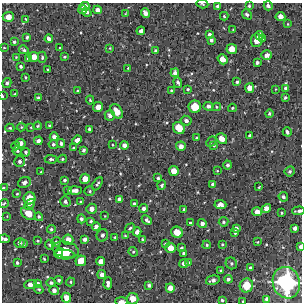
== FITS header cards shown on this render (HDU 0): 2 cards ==
NAXIS1  =                  300 / Width of image
NAXIS2  =                  300 / Height of image

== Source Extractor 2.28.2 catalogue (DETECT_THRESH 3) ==
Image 300 x 300 px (HDU 0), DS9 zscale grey, 1 PNG px = 1 image px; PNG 304 x 304 px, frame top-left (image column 1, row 300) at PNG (2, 3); each listed source drawn as its Kron ellipse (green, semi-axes under 4 px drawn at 4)
Background 5150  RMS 290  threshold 860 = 3 sigma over >= 5 px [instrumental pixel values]
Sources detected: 204; all 204 listed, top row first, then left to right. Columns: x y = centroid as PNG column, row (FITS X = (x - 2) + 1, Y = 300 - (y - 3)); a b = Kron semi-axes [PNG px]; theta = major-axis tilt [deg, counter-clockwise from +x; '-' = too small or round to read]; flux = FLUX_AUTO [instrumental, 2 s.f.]
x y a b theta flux
202 4 6 3 -17 2.0e+04
84 6 5 3 - 1.1e+05
218 6 4 3 - 4.8e+04
249 6 3 3 - 2.5e+04
268 6 4 4 - 6.1e+04
83 10 4 3 - 1.1e+05
98 10 4 4 - 8.8e+04
87 12 5 4 - 4.7e+04
126 13 3 2 - 1.4e+04
145 13 5 4 - 8.7e+04
247 14 5 4 - 4.9e+04
224 16 4 4 - 2.2e+04
280 16 5 4 - 1.3e+05
8 17 5 5 - 1.6e+05
26 19 4 2 - 1.3e+04
287 24 3 2 - 1.4e+04
233 30 3 3 - 1.9e+04
141 31 4 3 - 6.2e+04
209 34 4 3 - 4.3e+04
259 36 4 3 - 5.2e+04
27 37 3 3 - 3.1e+04
49 39 4 4 - 7.5e+04
263 39 3 3 - 2.7e+04
211 40 4 3 - 4.3e+04
257 40 7 6 - 2.1e+05
14 42 3 3 - 3.4e+04
4 48 4 3 - 1.5e+04
60 48 3 2 - 1.5e+04
110 48 4 2 - 1.4e+04
232 49 5 5 - 2.1e+05
24 50 5 3 - 4.1e+04
155 51 3 3 - 3.1e+04
267 55 5 5 - 8.8e+04
16 57 3 2 - 1.6e+04
34 57 5 5 - 1.7e+05
42 57 6 4 89 2.9e+04
65 57 4 3 - 2.4e+04
28 59 4 4 - 6.5e+04
223 59 5 4 - 1.7e+05
257 62 3 3 - 4.8e+04
20 66 3 3 - 3.4e+04
128 68 2 2 - 1.4e+04
48 70 3 3 - 2.2e+04
175 73 4 4 - 6.7e+04
25 77 3 2 - 2.0e+04
178 82 5 3 - 5.3e+04
237 82 4 4 - 3.7e+04
7 83 5 4 - 3.9e+04
250 88 5 4 - 1.3e+05
285 88 4 4 - 4.6e+04
188 89 3 2 - 2.3e+04
276 89 4 2 - 1.0e+04
171 90 4 3 - 2.2e+04
78 91 3 3 - 4.1e+04
15 94 4 2 - 2.2e+04
2 96 3 2 - 2.1e+04
38 98 3 3 - 3.5e+04
285 98 3 3 - 3.2e+04
90 100 4 3 - 2.4e+04
208 106 5 4 - 5.4e+04
98 107 5 5 - 1.6e+05
195 107 6 6 - 3.4e+05
216 107 4 4 - 2.0e+04
232 108 4 3 - 2.5e+04
117 111 8 5 -56 2.1e+05
269 114 4 4 - 3.1e+04
110 115 5 5 - 7.5e+04
186 121 5 4 - 5.9e+04
38 126 4 3 - 2.3e+04
49 126 3 3 - 2.7e+04
21 127 4 4 - 1.8e+04
31 127 4 4 - 1.8e+04
10 128 4 3 - 2.8e+04
179 128 6 5 - 3.0e+05
89 129 4 3 - 4.2e+04
287 132 4 3 - 5.6e+04
250 136 4 3 - 5.2e+04
54 137 4 4 - 7.7e+04
197 138 4 3 - 3.4e+04
222 139 6 5 - 1.8e+05
77 140 5 4 - 1.1e+05
38 141 4 4 - 8.3e+04
211 142 6 4 46 2.8e+04
20 143 5 4 - 1.1e+05
61 143 4 4 - 4.5e+04
53 144 5 4 - 3.4e+04
112 145 3 2 - 1.4e+04
124 145 4 4 - 7.8e+04
214 145 4 3 - 1.9e+04
16 146 4 3 - 3.2e+04
181 146 5 4 - 1.0e+05
74 148 4 3 - 2.6e+04
84 150 4 3 - 4.1e+04
17 151 5 4 - 3.4e+04
26 152 4 4 - 3.1e+04
51 159 6 4 -3 4.0e+04
62 159 4 3 - 2.2e+04
20 161 5 5 - 5.3e+04
228 165 4 4 - 4.3e+04
174 171 5 5 - 1.7e+05
217 171 4 2 - 1.4e+04
290 171 5 4 - 3.5e+04
41 172 3 2 - 1.6e+04
158 178 3 3 - 3.0e+04
85 179 5 5 - 1.8e+05
64 180 3 3 - 3.3e+04
24 182 7 5 23 9.5e+04
97 184 7 3 57 3.2e+04
213 184 4 3 - 5.1e+04
162 185 5 4 - 4.1e+04
259 187 3 2 - 1.7e+04
3 188 3 3 - 2.2e+04
68 190 3 3 - 2.5e+04
75 190 7 3 3 9.0e+04
90 191 5 4 - 2.8e+04
17 194 4 3 - 1.9e+04
283 197 5 4 - 4.2e+04
29 198 6 6 - 2.8e+05
119 199 4 4 - 5.9e+04
65 201 5 5 - 5.2e+04
81 202 3 3 - 1.8e+04
4 203 5 3 - 2.8e+04
29 204 6 4 47 4.0e+04
134 204 4 4 - 4.7e+04
220 205 6 4 -4 1.0e+05
144 208 4 4 - 5.4e+04
266 208 5 4 - 1.3e+05
91 209 5 5 - 9.7e+04
184 210 3 3 - 4.1e+04
299 211 6 3 5 5.3e+04
257 212 5 4 - 1.1e+05
28 213 8 6 -35 2.3e+05
282 213 3 2 - 1.9e+04
7 216 4 3 - 1.4e+04
105 216 4 4 - 1.5e+04
39 217 4 4 - 3.2e+04
81 219 4 4 - 4.4e+04
147 220 5 3 - 5.2e+04
91 221 3 3 - 3.0e+04
223 222 5 5 - 3.3e+04
190 223 3 3 - 2.3e+04
202 223 4 4 - 6.3e+04
96 226 4 4 - 6.6e+04
130 228 5 3 - 3.3e+04
236 228 4 4 - 5.3e+04
295 228 4 4 - 6.6e+04
51 229 4 4 - 3.1e+04
137 232 4 4 - 8.7e+04
177 232 6 5 - 2.7e+05
235 233 4 3 - 2.3e+04
102 235 6 5 - 6.8e+04
125 236 3 3 - 1.8e+04
115 237 3 3 - 2.0e+04
5 239 5 3 - 5.9e+04
85 239 4 4 - 6.4e+04
68 240 5 5 - 1.5e+05
142 240 4 3 - 2.6e+04
38 241 3 2 - 1.8e+04
56 242 5 4 - 5.3e+04
257 242 2 2 - 1.3e+04
19 243 5 5 - 5.8e+04
23 244 4 3 - 2.7e+04
165 244 4 3 - 3.2e+04
222 244 3 2 - 2.0e+04
50 245 5 4 - 3.7e+04
207 245 4 3 - 2.4e+04
300 247 4 3 - 5.5e+04
171 248 5 5 - 1.8e+05
181 248 3 3 - 3.4e+04
65 250 13 8 -10 3.5e+05
133 252 5 4 - 2.8e+04
59 253 5 3 - 9.4e+04
184 253 3 3 - 4.0e+04
64 255 10 5 -4 2.4e+05
44 259 3 2 - 1.8e+04
81 261 5 5 - 2.2e+05
101 261 4 4 - 1.2e+05
17 263 4 3 - 3.0e+04
184 263 5 4 - 7.5e+04
189 263 4 3 - 2.9e+04
231 263 6 5 - 3.8e+04
250 268 4 3 - 4.2e+04
221 271 3 3 - 2.9e+04
102 275 4 4 - 8.1e+04
228 279 4 4 - 5.3e+04
59 280 4 4 - 3.5e+04
213 280 7 4 15 7.4e+04
71 282 4 4 - 2.5e+04
38 283 4 3 - 3.7e+04
51 283 4 4 - 4.1e+04
108 283 6 4 87 7.3e+04
286 283 16 13 -71 2.0e+06
30 284 6 4 4 1.1e+05
149 285 4 3 - 4.5e+04
246 286 7 6 - 3.5e+05
170 288 5 4 - 1.3e+05
39 289 4 4 - 2.4e+04
54 290 5 4 - 7.1e+04
66 298 5 5 - 1.5e+05
132 299 6 5 - 1.9e+05
267 299 4 4 - 6.8e+04
222 300 4 4 - 3.0e+04
121 301 6 3 -1 9.3e+04
243 301 3 2 - 1.7e+04
At the frame edge (FLAGS 8, measured only in part): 13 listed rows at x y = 202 4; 268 6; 2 96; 3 188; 4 203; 299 211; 5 239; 300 247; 286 283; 132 299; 222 300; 121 301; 243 301

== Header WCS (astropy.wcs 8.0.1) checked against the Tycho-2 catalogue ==
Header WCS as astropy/WCSLIB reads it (CRVAL/CRPIX/CD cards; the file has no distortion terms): RA---TAN/DEC--TAN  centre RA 10:21:37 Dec -58:25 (155.41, -58.42 deg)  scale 1.7 arcsec/px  FOV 8.5' x 8.5'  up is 0 deg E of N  parity normal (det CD < 0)
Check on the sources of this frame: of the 60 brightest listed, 5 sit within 2.2 arcsec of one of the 8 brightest Tycho-2 stars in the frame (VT <= 12.04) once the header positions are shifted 0.95 arcsec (0.94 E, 0.14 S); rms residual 0.75 arcsec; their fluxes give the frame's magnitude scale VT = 24.97 - 2.5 log10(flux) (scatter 0.15 mag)
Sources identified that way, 5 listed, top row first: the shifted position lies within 2.2 arcsec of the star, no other Tycho-2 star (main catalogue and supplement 1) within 4.4 arcsec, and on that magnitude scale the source's flux lands within +1.5 / -3 mag of the star's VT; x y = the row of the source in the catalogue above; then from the Tycho-2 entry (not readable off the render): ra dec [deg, ICRS J2000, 3 dp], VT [Tycho-2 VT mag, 2 dp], TYC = Tycho-2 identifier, HIP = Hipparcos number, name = IAU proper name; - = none
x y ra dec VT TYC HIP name
34 57 155.512 -58.377 12.04 8612-2252-1 - -
195 107 155.368 -58.401 11.52 8612-1185-1 - -
179 128 155.382 -58.411 11.28 8612-1365-1 - -
286 283 155.284 -58.484 7.34 8612-1329-1 50695 -
246 286 155.321 -58.485 10.98 8612-2086-1 - -